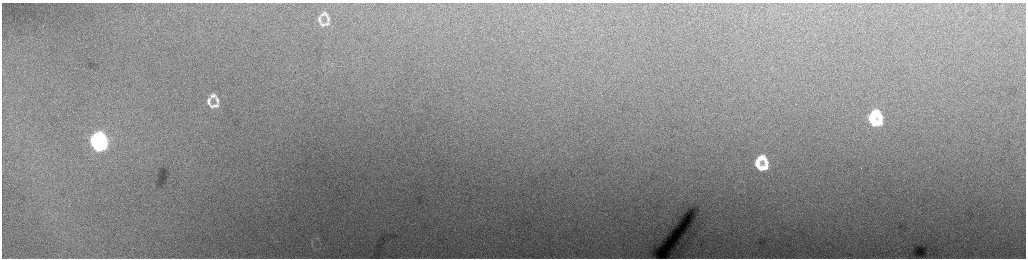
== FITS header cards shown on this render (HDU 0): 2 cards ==
NAXIS1  =                 2048 /fastest changing axis
NAXIS2  =                  512 /next to fastest changing axis

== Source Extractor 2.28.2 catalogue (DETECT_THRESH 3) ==
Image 2048 x 512 px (HDU 0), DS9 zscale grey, zoomed out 1/2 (1 PNG px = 2 x 2 image px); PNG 1028 x 260 px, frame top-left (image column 1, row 511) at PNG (2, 3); no overlay
Background 211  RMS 3.5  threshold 10.5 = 3 sigma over >= 5 px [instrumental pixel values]
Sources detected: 22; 1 cannot appear on this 1/2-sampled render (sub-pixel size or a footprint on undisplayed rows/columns) and is not listed; the other 21 listed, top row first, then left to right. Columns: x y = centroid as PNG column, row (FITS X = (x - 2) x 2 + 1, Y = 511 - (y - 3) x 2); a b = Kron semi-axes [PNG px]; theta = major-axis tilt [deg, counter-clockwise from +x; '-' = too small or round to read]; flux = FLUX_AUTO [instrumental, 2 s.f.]
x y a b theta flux
324 14 10 6 1 2500
319 19 12 4 -84 2500
328 19 9 4 -79 1700
324 24 12 4 11 2600
213 96 9 5 23 2800
217 100 12 4 -73 2500
209 101 11 4 -81 2700
216 105 9 5 9 2500
212 106 6 4 -36 1700
875 113 9 7 29 15000
880 117 9 4 -76 9400
871 118 9 5 -84 13000
877 123 11 5 6 17000
99 136 8 6 13 45000
103 141 6 4 -69 33000
94 142 9 5 -81 47000
100 146 10 5 11 61000
761 158 8 5 24 7800
766 162 11 5 -76 6300
757 163 9 5 -82 6900
761 168 13 5 5 9200
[1 sub-pixel or undisplayed-footprint detection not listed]